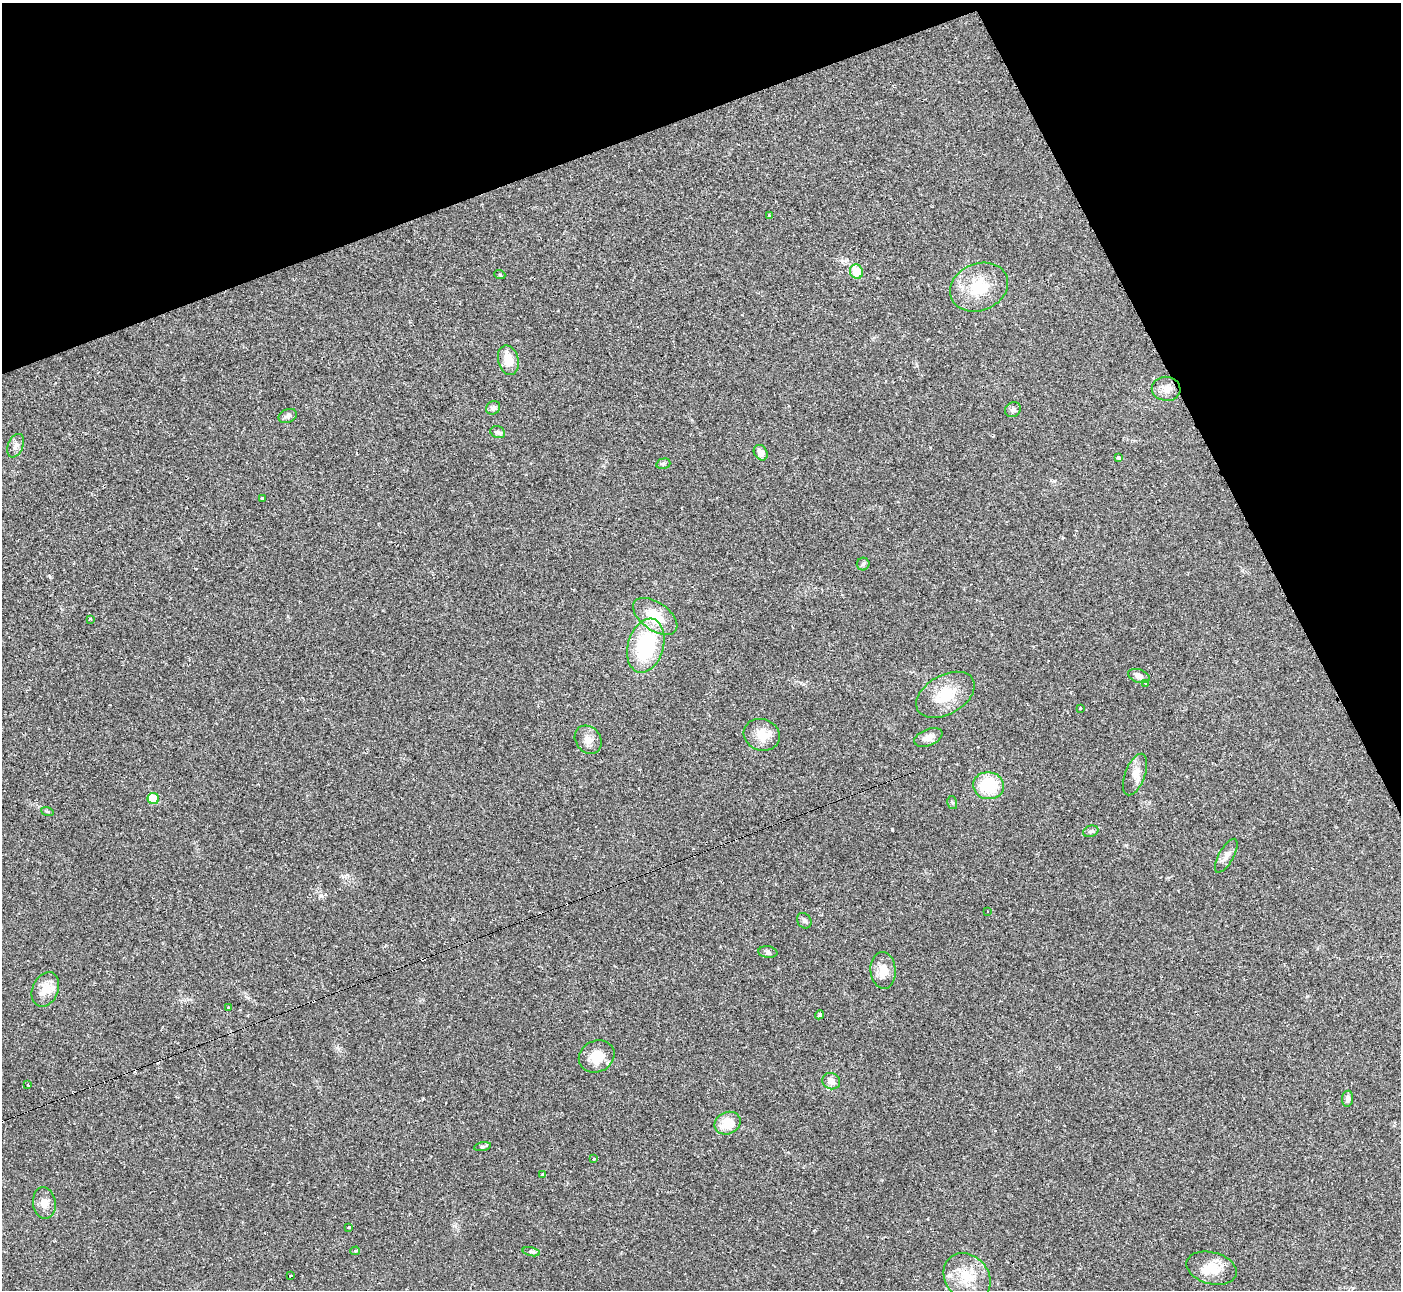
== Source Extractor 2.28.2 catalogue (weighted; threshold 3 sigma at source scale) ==
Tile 3 of 4 x 4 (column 3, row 1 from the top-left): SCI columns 2806-4204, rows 4018-5305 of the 5604 x 5592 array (HDU 1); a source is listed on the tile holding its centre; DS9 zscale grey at full resolution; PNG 1403 x 1292 px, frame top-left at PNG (2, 3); each listed source drawn as its Kron ellipse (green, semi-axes under 4 px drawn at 4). Shown black and unused: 20% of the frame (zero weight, under 2 of 3 exposures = <1% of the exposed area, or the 3 px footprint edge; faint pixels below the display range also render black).
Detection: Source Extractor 2.28.2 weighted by HDU 2 'WHT'; one run over the whole footprint, this tile lists its part. Background 0.0258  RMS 0.0039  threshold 0.0177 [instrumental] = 3 sigma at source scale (4.5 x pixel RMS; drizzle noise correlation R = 1.50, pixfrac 1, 0.05/0.05 arcsec/px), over >= 5 px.
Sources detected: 63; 6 cosmic-ray / hot-pixel residue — neither listed nor drawn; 2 inside a brighter listed object's ellipse — not listed separately; the other 55 listed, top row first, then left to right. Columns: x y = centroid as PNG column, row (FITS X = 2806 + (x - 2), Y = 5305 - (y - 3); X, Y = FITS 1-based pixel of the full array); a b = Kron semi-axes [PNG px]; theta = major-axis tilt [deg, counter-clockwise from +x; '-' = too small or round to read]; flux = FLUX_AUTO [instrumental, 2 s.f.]
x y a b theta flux
770 215 3 3 - 1.3
856 272 7 6 - 7.7
500 275 5 3 - 0.34
979 287 30 23 22 14
508 360 15 10 -76 6
1166 389 14 12 -8 3.8
493 408 7 6 - 1.4
1013 410 8 7 - 1.2
288 416 9 6 24 1.3
498 432 8 5 -20 0.83
16 446 12 7 68 1.9
761 453 8 6 -57 2.7
1118 457 3 3 - 1.3
663 464 7 5 14 0.82
262 498 3 3 - 0.6
863 564 6 6 - 0.84
655 616 25 14 -35 11
90 619 3 2 - 0.53
646 646 28 17 74 32
1139 676 11 6 -17 1.8
1146 683 3 3 - 0.74
945 695 31 19 30 13
1080 708 3 3 - 1.3
762 735 18 15 -21 6.3
928 737 15 8 22 2.8
588 740 15 12 -52 3.3
1135 775 22 10 69 3.8
988 786 15 13 -8 16
153 799 6 5 - 10
952 802 6 5 - 0.59
47 811 6 4 -19 0.5
1091 831 8 5 19 0.94
1226 856 19 7 61 2.5
988 911 3 2 - 0.34
804 921 8 6 -56 0.92
768 952 9 6 -8 0.98
883 970 18 12 -86 5.2
45 989 18 13 67 5.7
228 1007 3 3 - 1.5
819 1015 5 3 - 1.4
597 1056 18 15 28 6.8
831 1081 9 8 - 2.4
28 1085 3 3 - 1.5
1347 1099 8 5 83 1.2
728 1123 13 11 24 7.9
482 1147 8 4 10 0.7
594 1159 3 3 - 0.9
543 1174 3 3 - 0.67
44 1203 16 11 -82 3.3
349 1227 3 3 - 3.2
355 1251 5 3 - 2.4
531 1252 9 3 -13 0.69
1212 1268 26 15 -15 8.1
291 1276 4 3 - 1.5
967 1277 25 21 -48 11
Unlisted compact peaks at least as high as the median listed source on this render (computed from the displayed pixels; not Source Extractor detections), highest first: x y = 892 829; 50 577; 321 895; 1126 845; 1307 996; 1054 481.